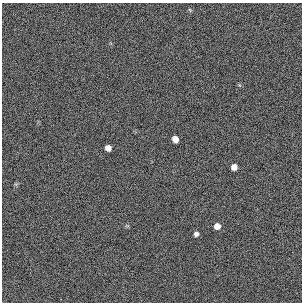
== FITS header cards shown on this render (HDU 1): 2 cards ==
NAXIS1  =                  300 / length of original image axis
NAXIS2  =                  300 / length of original image axis

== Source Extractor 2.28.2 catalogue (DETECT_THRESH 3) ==
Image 300 x 300 px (HDU 1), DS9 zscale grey, 1 PNG px = 1 image px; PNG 304 x 304 px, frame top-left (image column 1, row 300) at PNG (2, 3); no overlay
Background 384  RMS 67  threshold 202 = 3 sigma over >= 5 px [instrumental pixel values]
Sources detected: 6; all 6 listed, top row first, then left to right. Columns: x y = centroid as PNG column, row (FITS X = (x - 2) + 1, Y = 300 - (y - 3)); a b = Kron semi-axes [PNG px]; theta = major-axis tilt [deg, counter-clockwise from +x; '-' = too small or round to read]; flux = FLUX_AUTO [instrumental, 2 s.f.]
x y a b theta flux
190 10 6 3 -71 4600
175 139 6 5 - 32000
108 148 6 5 - 27000
234 167 6 5 - 26000
217 226 7 6 - 25000
196 234 6 5 - 12000